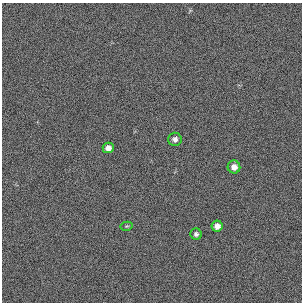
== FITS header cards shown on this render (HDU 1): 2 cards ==
NAXIS1  =                  300 / length of original image axis
NAXIS2  =                  300 / length of original image axis

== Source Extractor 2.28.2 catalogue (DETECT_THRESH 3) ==
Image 300 x 300 px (HDU 1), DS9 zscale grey, 1 PNG px = 1 image px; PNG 304 x 304 px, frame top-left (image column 1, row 300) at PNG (2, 3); each listed source drawn as its Kron ellipse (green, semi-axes under 4 px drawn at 4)
Background 384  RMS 66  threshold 199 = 3 sigma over >= 5 px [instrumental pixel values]
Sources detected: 6; all 6 listed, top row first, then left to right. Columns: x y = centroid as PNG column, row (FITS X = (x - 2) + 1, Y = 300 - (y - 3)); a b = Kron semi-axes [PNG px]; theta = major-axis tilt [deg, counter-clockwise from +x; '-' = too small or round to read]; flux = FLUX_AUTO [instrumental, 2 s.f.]
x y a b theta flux
175 139 7 6 - 17000
108 148 5 5 - 24000
234 167 6 6 - 27000
127 226 6 4 11 5600
217 226 5 5 - 25000
196 234 5 5 - 11000